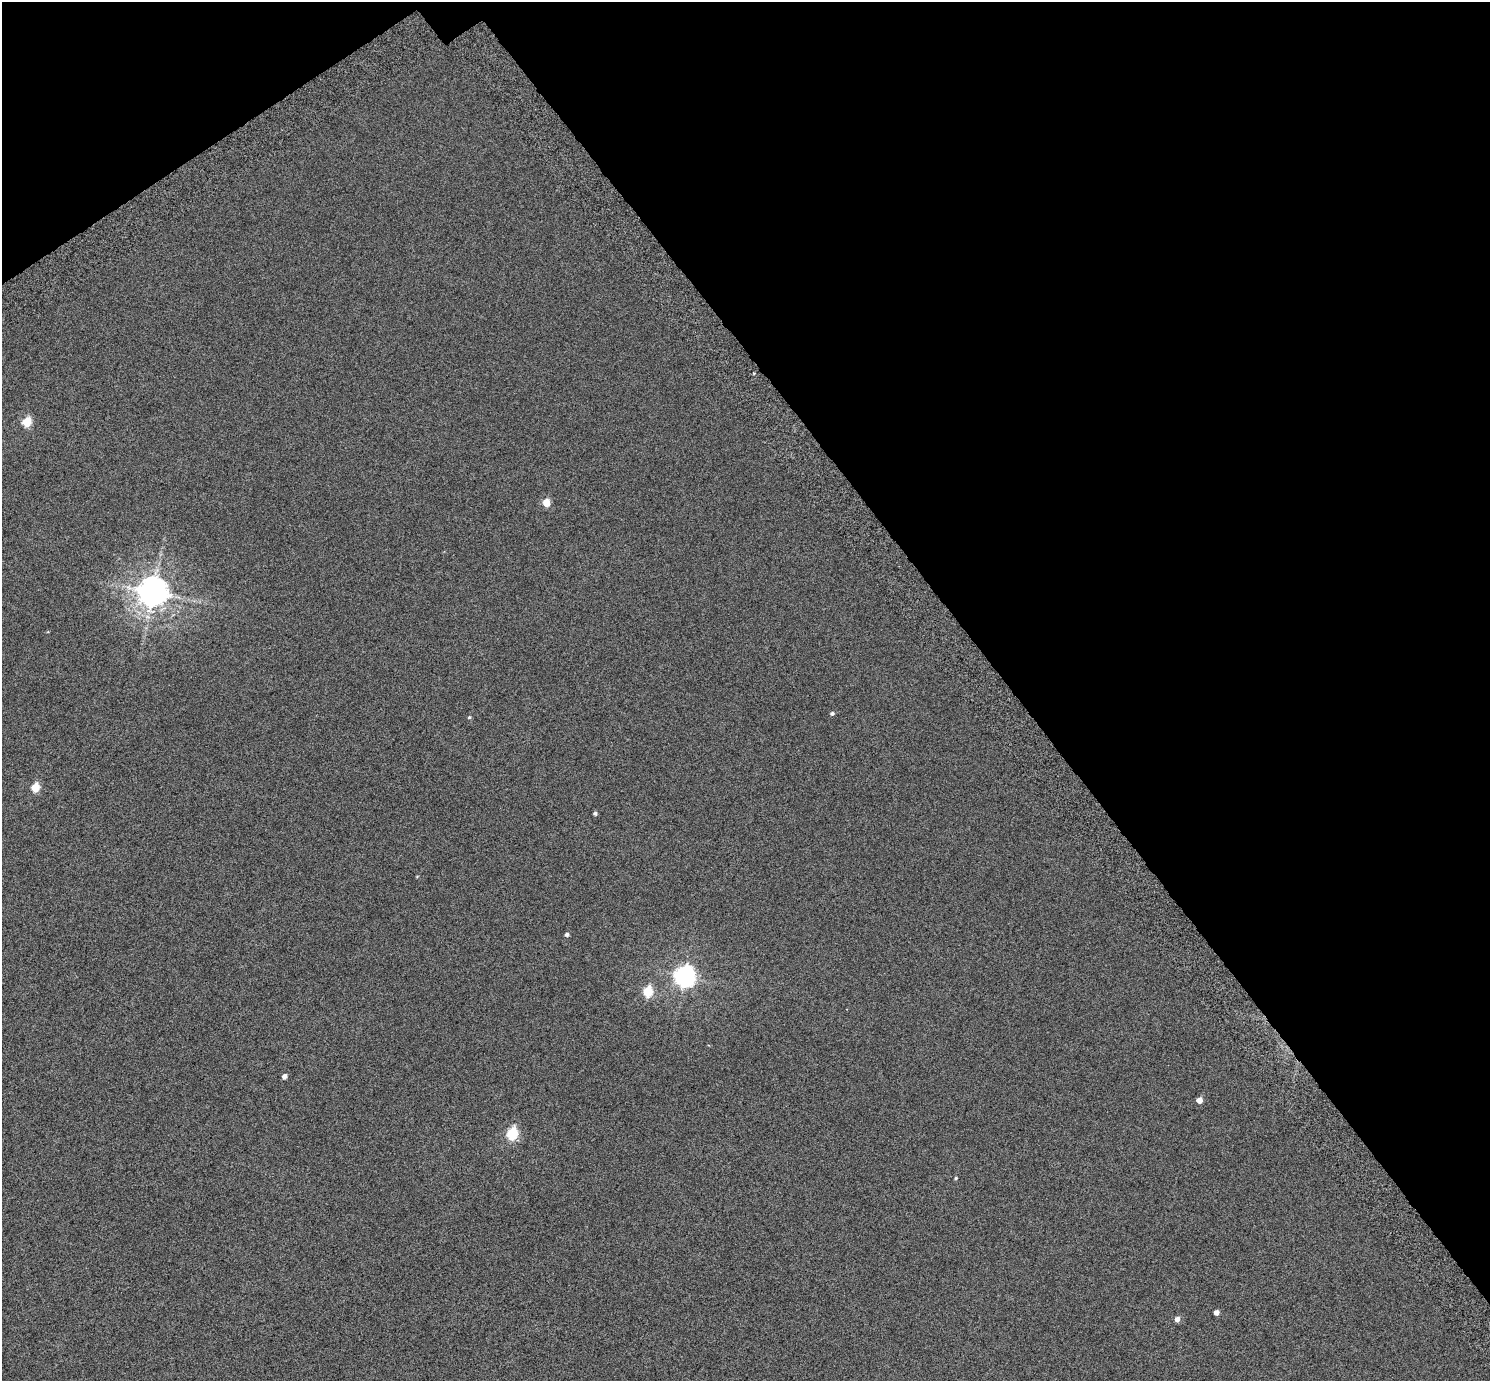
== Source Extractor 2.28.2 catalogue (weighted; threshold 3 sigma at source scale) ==
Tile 3 of 4 x 4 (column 3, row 1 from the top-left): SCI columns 3038-4525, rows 4352-5730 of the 6078 x 6006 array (HDU 1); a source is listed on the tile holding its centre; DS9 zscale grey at full resolution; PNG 1492 x 1383 px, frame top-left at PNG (2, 2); no overlay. Shown black and unused: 35% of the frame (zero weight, under 6 of 12 exposures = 4% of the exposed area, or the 3 px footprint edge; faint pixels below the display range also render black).
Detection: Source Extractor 2.28.2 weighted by HDU 2 'WHT'; one run over the whole footprint, this tile lists its part. Background 8.45e-05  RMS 0.003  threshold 0.0121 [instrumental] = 3 sigma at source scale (4.09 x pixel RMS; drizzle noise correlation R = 1.36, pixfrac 0.8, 0.0396/0.0396 arcsec/px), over >= 5 px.
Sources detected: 16; all 16 listed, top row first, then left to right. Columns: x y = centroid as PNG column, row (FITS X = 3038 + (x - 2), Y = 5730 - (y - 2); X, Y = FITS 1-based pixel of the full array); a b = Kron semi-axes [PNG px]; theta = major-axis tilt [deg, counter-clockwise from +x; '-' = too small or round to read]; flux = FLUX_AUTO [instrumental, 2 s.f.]
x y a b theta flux
27 422 5 5 - 11
546 503 5 5 - 5
153 592 9 9 - 450
832 713 5 4 - 0.46
469 717 5 4 - 0.3
35 787 5 5 - 8.8
595 813 4 4 - 0.49
567 934 5 4 - 0.59
685 977 8 7 - 150
648 992 6 5 - 15
285 1076 5 4 - 1.1
1199 1100 5 4 - 2.4
512 1134 6 5 - 23
956 1178 4 3 - 0.28
1216 1312 4 4 - 1.4
1177 1319 5 5 - 1.3